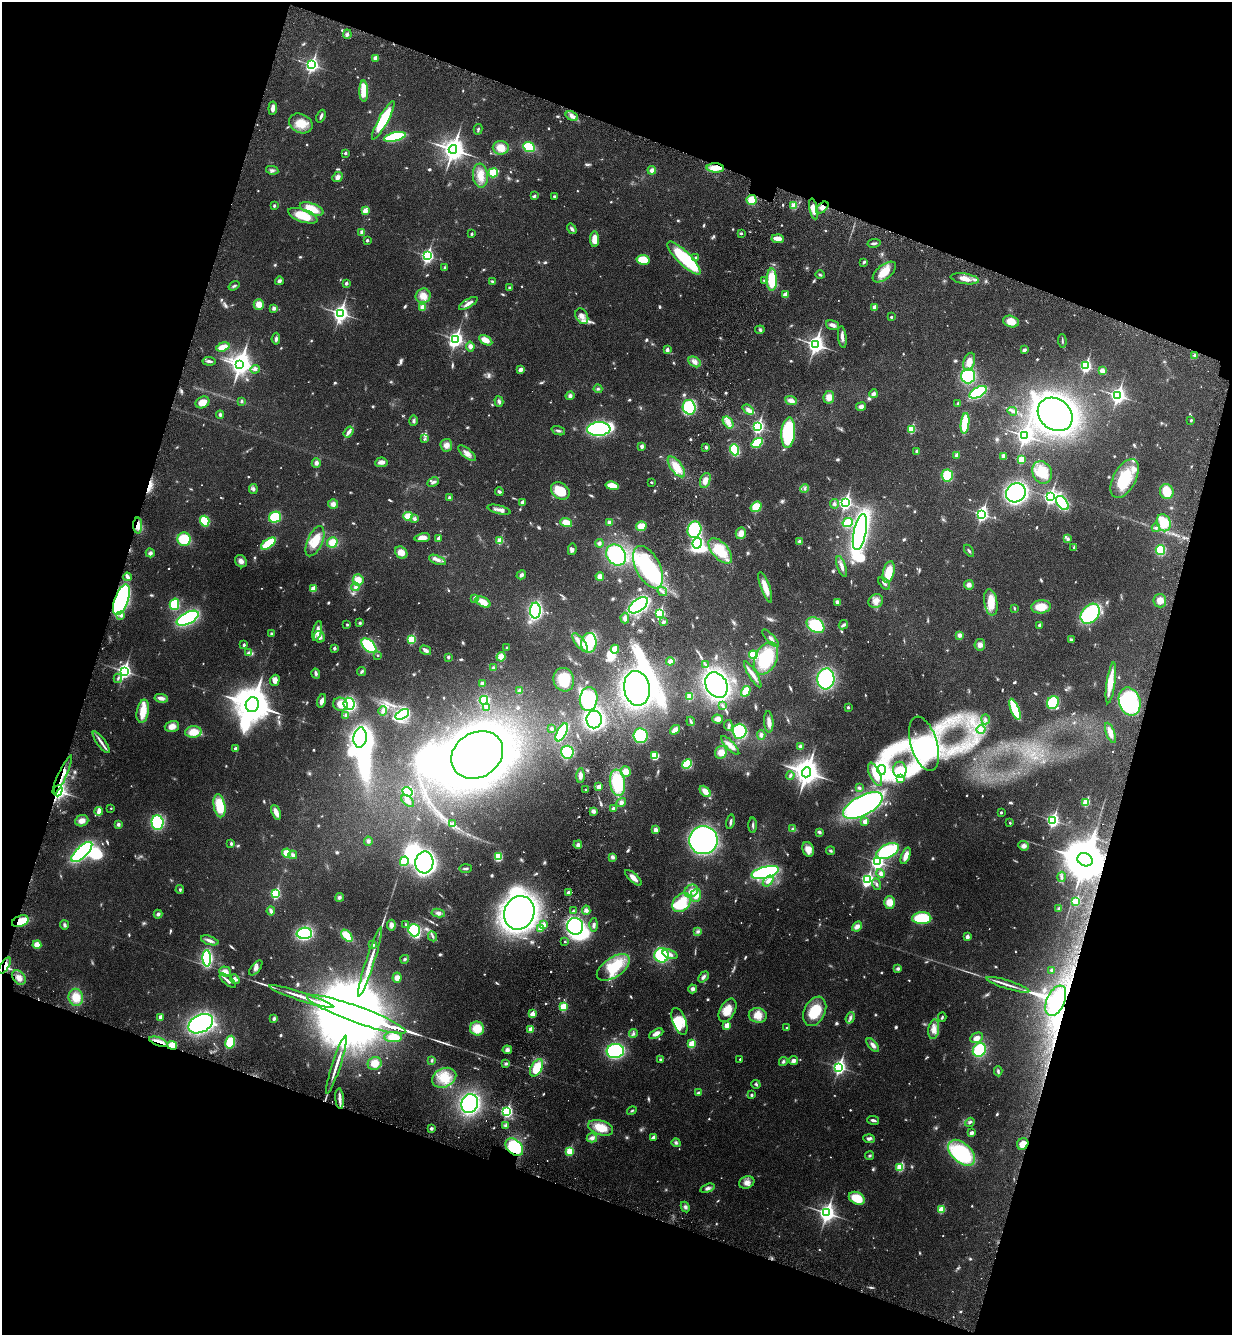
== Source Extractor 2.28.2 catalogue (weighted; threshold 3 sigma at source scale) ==
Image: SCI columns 223-5139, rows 77-5406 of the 5486 x 5479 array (HDU 1 of 3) = the unmasked area's bounding box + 8 px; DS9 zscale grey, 4 x 4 block average (1 PNG px = mean of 4 x 4 image px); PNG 1234 x 1337 px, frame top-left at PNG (2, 2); each listed source drawn as its Kron ellipse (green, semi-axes under 4 px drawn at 4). Shown black and unused: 37% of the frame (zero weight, under 3 of 6 exposures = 5% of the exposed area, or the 3 px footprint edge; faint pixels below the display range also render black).
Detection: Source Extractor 2.28.2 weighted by HDU 2 'WHT'. Background 0.0331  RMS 0.0029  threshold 0.012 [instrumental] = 3 sigma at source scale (4.09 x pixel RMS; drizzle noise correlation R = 1.36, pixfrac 0.8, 0.05/0.05 arcsec/px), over >= 5 px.
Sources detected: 1009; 29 too faint to see at this stretch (4 x 4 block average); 45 inside a brighter object's white glare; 4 cosmic-ray / hot-pixel residue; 2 long thin detections or spike segments (spike, bleed or trail) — neither listed nor drawn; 9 coinciding with a brighter row at this scale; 40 inside a brighter listed object's ellipse — not listed separately; of the other 880, all 500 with FLUX_AUTO >= 2.32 (the completeness limit of this list) listed and drawn (380 fainter detections not listed), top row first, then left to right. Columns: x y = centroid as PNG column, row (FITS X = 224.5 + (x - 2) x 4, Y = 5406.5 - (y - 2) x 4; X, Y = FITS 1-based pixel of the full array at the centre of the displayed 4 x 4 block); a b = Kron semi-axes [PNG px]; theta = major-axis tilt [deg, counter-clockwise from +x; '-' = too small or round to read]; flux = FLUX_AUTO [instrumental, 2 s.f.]
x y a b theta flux
347 34 5 3 - 3.9
376 58 3 3 - 12
312 65 3 3 - 430
364 91 10 4 -89 40
273 108 6 3 84 11
321 116 7 2 68 4.7
572 116 6 4 -22 6.7
383 120 22 5 61 79
301 123 12 9 -26 27
478 129 5 2 - 2.8
395 137 11 4 12 110
529 147 6 4 -24 56
501 148 8 6 -4 20
453 149 4 4 - 1600
345 153 2 2 - 7.1
715 168 9 4 -2 21
272 170 6 3 -11 4
652 170 4 4 - 6
493 173 5 4 - 41
480 176 12 7 -84 19
338 177 5 4 - 6.6
534 196 4 3 - 2.8
554 196 3 2 - 2.5
752 200 5 5 - 29
274 206 2 2 - 7.3
794 206 2 2 - 53
822 208 7 4 42 8.1
312 209 13 5 -21 37
814 209 10 3 -79 10
365 211 2 2 - 34
303 216 15 6 -19 46
572 229 5 3 - 4.1
362 232 4 4 - 6.1
472 234 2 2 - 6.7
741 234 2 2 - 2.9
595 239 8 4 -89 20
778 239 6 3 -5 19
367 240 2 2 - 7.9
874 243 6 2 10 3.6
427 256 3 2 - 320
684 258 22 6 -45 110
696 258 4 3 - 2.9
643 260 6 5 - 38
864 262 3 2 - 2.9
445 267 4 3 - 2.7
884 272 14 7 39 27
820 275 5 3 - 2.5
965 279 14 5 -9 14
772 280 11 5 -89 57
279 281 4 3 - 4.5
764 281 4 2 - 2.5
492 282 4 2 - 2.9
346 283 2 2 - 10
234 286 6 3 36 2.8
509 287 2 2 - 4.7
785 295 2 2 - 27
423 296 7 7 - 16
468 303 10 3 31 10
259 304 5 5 - 17
423 307 2 2 - 41
875 307 2 2 - 25
274 308 4 4 - 3.9
340 313 4 3 - 630
582 316 8 6 -62 12
891 317 2 2 - 4.9
1011 321 8 5 -15 23
832 325 7 4 -17 6.6
760 330 5 3 - 3
842 337 11 3 -84 7.5
276 339 6 3 83 4.3
456 339 4 3 - 510
486 340 7 4 -30 15
1062 341 7 2 -88 2.4
815 344 4 3 - 820
470 346 5 4 - 6
223 347 7 4 17 18
667 350 2 2 - 18
1024 350 4 3 - 4.7
1195 356 4 4 - 3.7
209 361 6 2 -6 5.1
695 362 7 5 -30 7.5
969 362 9 5 71 16
240 365 4 3 - 870
1086 366 3 2 - 260
255 369 4 4 - 4.8
520 370 4 3 - 8.7
1102 371 3 3 - 14
968 376 7 7 - 92
598 389 4 3 - 2.6
978 392 9 5 28 110
873 394 4 3 - 6.6
1118 395 3 3 - 600
570 396 4 4 - 4.2
829 397 6 5 - 13
241 401 2 2 - 4.7
499 401 5 4 - 4.5
791 401 6 4 -21 8.9
202 402 7 5 26 17
958 403 3 2 - 2.5
861 406 5 4 - 6.3
689 407 7 6 - 100
748 410 6 4 -41 5.9
1012 411 5 3 - 3.2
1055 414 19 15 -39 670
220 415 4 3 - 3.1
1191 420 2 2 - 4.9
413 421 5 3 - 3.9
728 422 7 4 -54 11
965 423 10 3 84 88
758 427 3 2 - 340
599 429 12 7 3 210
911 429 2 2 - 86
558 431 7 2 -20 3.4
348 432 6 3 54 7.4
788 433 15 7 85 130
1024 436 4 3 - 750
425 439 4 2 - 2.7
757 443 6 4 35 71
446 445 6 6 - 9.7
642 446 2 2 - 16
706 447 3 2 - 3.2
734 450 5 4 - 62
917 451 2 2 - 11
467 453 11 4 -39 10
957 455 2 2 - 19
1004 456 4 4 - 5.3
1021 460 2 2 - 54
381 462 6 4 6 7.5
316 463 4 4 - 5.4
676 467 12 5 -53 26
1042 472 11 9 -65 28
947 475 6 5 - 43
1125 478 21 11 62 74
705 480 8 5 69 11
433 482 6 3 28 3.7
651 482 2 2 - 2.4
612 486 6 3 -12 31
805 488 4 3 - 3.5
253 489 5 4 - 4
560 491 10 7 -38 43
499 492 4 3 - 3.9
1167 492 7 6 - 36
1016 493 10 9 - 360
449 497 3 3 - 2.6
1050 497 3 3 - 430
522 502 2 2 - 16
845 502 3 3 - 400
1062 503 8 5 -52 94
333 504 5 5 - 7.4
834 504 5 3 - 3.6
756 507 6 5 - 30
499 510 12 3 -14 7.8
982 514 3 3 - 410
408 516 4 4 - 27
275 517 6 5 - 60
415 519 2 2 - 11
205 521 5 4 - 69
609 522 4 4 - 5.2
566 523 6 4 -18 22
848 523 5 3 - 47
1164 523 9 6 -68 43
138 525 8 4 -89 16
641 526 5 4 - 22
1156 528 4 3 - 2.8
694 530 8 7 - 96
860 532 18 6 78 520
741 533 6 5 - 12
422 538 8 4 9 11
184 539 6 6 - 57
438 539 2 2 - 16
1068 539 2 2 - 8.6
315 541 16 7 66 35
500 541 2 2 - 54
799 541 4 4 - 3.4
332 542 5 5 - 22
599 543 4 4 - 4.2
697 543 5 4 - 110
268 544 8 3 36 80
1074 547 4 2 - 3.1
572 549 6 3 78 5.1
1160 550 5 4 - 54
720 551 15 8 -49 57
969 551 7 2 -56 3
150 553 4 4 - 3.8
401 553 7 5 -42 16
616 555 11 9 -50 140
437 560 9 3 -21 7.2
241 561 7 5 -50 7.8
842 566 11 3 -71 7.9
648 567 23 12 -63 140
889 572 11 5 75 34
521 575 5 3 - 5.4
600 576 4 4 - 11
127 577 4 4 - 4.3
358 580 5 5 - 18
884 583 7 2 -50 4.8
969 585 5 5 - 6.6
355 587 4 4 - 5
765 587 16 4 -70 21
313 589 2 2 - 44
662 591 5 2 - 3.3
475 598 2 2 - 10
121 600 16 7 70 300
876 601 8 6 35 12
1160 601 7 6 - 13
483 602 8 4 -30 17
838 602 4 4 - 5.3
991 602 13 6 -81 34
174 604 6 4 74 52
638 605 11 6 36 290
1041 607 10 6 6 28
1014 608 3 2 - 2.8
535 610 8 5 -90 240
660 613 3 2 - 210
1090 614 11 8 49 170
121 615 4 4 - 5.8
188 618 12 6 27 190
625 618 5 4 - 8.2
664 622 4 3 - 2.7
360 623 3 3 - 2.6
347 624 2 2 - 2.6
815 625 10 7 -36 81
843 625 5 4 - 3.7
1039 625 2 2 - 7.7
317 631 10 4 77 12
271 634 3 2 - 2.3
959 635 4 4 - 5.9
319 637 6 5 - 8.3
770 638 11 3 -47 6
411 639 2 2 - 110
1071 640 4 3 - 2.6
580 643 11 4 -53 13
589 643 10 7 83 59
244 645 2 2 - 7.2
980 645 6 5 - 7.3
369 646 9 5 -45 98
334 648 2 2 - 9.5
506 648 2 2 - 4.8
615 649 4 4 - 22
425 650 6 3 -32 5.7
248 653 4 3 - 3
378 655 2 2 - 3.1
753 655 4 4 - 38
448 657 2 2 - 8.4
501 657 4 4 - 18
766 658 17 11 66 93
670 661 4 4 - 7
706 664 3 2 - 2.4
493 668 4 4 - 3.4
124 671 3 3 - 490
361 671 4 3 - 2.8
316 673 5 3 - 5
753 674 15 3 -59 11
118 678 4 2 - 2.7
826 679 10 8 85 160
275 680 5 4 - 10
564 680 12 10 -74 46
1111 683 20 3 82 24
483 684 3 3 - 8.6
716 685 13 10 -60 480
637 688 17 13 -80 520
520 691 2 2 - 20
746 691 6 4 57 36
690 696 2 2 - 75
161 698 7 3 -10 8.2
589 699 12 8 81 90
484 700 4 3 - 79
322 701 7 3 72 8
1130 702 14 10 -75 140
1053 703 7 5 58 70
340 704 7 6 - 18
349 704 6 5 - 130
252 705 7 6 - 6100
723 706 4 2 - 2.3
487 707 2 2 - 24
848 707 2 2 - 6
1015 709 11 4 -69 73
143 711 12 6 80 30
383 711 5 3 - 3.9
402 714 7 4 29 160
346 715 4 3 - 2.6
594 719 9 7 89 390
718 719 5 4 - 7.9
985 719 5 3 - 3.5
691 721 5 2 - 3.7
769 722 11 4 -86 9.1
728 725 5 3 - 3.4
172 726 7 5 17 13
551 729 2 2 - 9.1
675 730 5 3 - 11
981 730 4 3 - 3.6
739 731 7 7 - 100
193 732 8 6 5 26
562 732 10 4 62 110
1110 733 10 3 -70 15
761 735 5 4 - 4.3
641 736 7 7 - 72
360 737 10 6 83 300
101 742 13 3 -54 8.2
924 744 28 13 -73 63
730 745 12 4 -47 11
800 746 3 3 - 2.5
235 748 3 3 - 3.8
567 752 6 6 - 65
721 752 6 5 - 15
477 755 27 22 33 1500
655 756 4 4 - 41
687 764 5 4 - 64
881 770 5 3 - 5.8
900 770 8 6 -88 11
626 771 5 5 - 13
806 772 5 4 - 1900
875 774 12 5 -66 14
62 775 21 3 65 100
580 775 7 4 89 8.3
790 775 4 3 - 2.7
901 779 2 2 - 33
617 783 13 7 -83 75
599 787 2 2 - 22
859 788 4 3 - 2.4
586 790 2 2 - 2.4
58 791 6 3 72 300
705 791 6 4 -47 14
407 792 5 4 - 65
408 801 7 4 -40 7.8
1086 802 2 2 - 73
621 803 5 4 - 5.2
863 805 21 9 28 440
219 806 12 5 -80 49
111 808 2 2 - 2.3
613 808 3 3 - 3
99 811 4 2 - 19
593 811 3 3 - 5.7
276 812 8 3 -68 14
1001 812 2 2 - 2.6
1053 820 3 2 - 350
82 821 7 5 21 12
157 822 7 6 - 130
730 822 7 2 79 3.9
865 822 2 2 - 21
453 823 2 2 - 6.4
1010 823 2 2 - 3.9
118 824 4 3 - 3.9
753 825 7 2 -89 3.3
793 829 4 3 - 3.1
656 830 4 3 - 8.9
819 832 4 3 - 3.8
703 840 14 14 - 440
368 841 4 4 - 3.9
231 844 3 3 - 3.3
578 845 4 3 - 4.6
1024 846 5 4 - 7.1
808 849 7 5 -70 16
830 851 4 3 - 2.6
888 851 12 6 25 110
82 852 13 5 43 200
286 853 4 4 - 21
293 855 4 4 - 4.3
906 856 9 3 69 14
498 857 3 3 - 49
612 857 4 3 - 5.2
1085 860 8 6 -27 9600
404 861 5 4 - 46
424 862 11 9 85 550
877 862 3 2 - 360
466 868 6 2 1 3.5
765 872 14 5 14 220
880 874 5 4 - 5.2
1062 877 5 2 - 2.9
633 878 10 3 -43 13
867 880 3 2 - 300
768 881 6 4 51 9.6
877 884 6 2 -73 2.9
180 890 4 3 - 2.5
691 891 7 6 - 11
568 892 2 2 - 9.3
275 894 3 2 - 160
696 895 7 5 73 16
339 897 4 4 - 4
1076 901 2 2 - 91
682 902 11 8 48 49
889 902 6 5 - 19
1059 909 4 3 - 3.4
586 910 4 4 - 5.5
271 911 4 2 - 7.4
573 911 2 2 - 4.8
438 913 7 3 -8 4.7
519 913 17 15 67 550
158 914 4 3 - 4
922 918 9 6 1 74
20 921 8 5 21 25
406 924 4 2 - 2.5
64 925 4 3 - 3.8
391 925 5 3 - 8.4
543 925 2 2 - 23
594 925 6 3 88 4.9
575 926 8 8 - 260
857 926 5 4 - 8.6
540 929 2 2 - 28
414 930 6 5 - 130
698 931 3 2 - 2.5
304 933 7 5 2 180
347 936 7 4 -49 30
433 936 5 2 - 3
967 937 2 2 - 18
210 940 9 3 -18 7.3
565 942 2 2 - 3.7
373 944 4 2 - 4.6
37 945 4 4 - 15
670 954 8 4 -20 7
662 955 7 7 - 93
207 958 8 4 -88 150
405 959 4 3 - 2.6
370 962 36 2 72 28
5 966 9 2 56 8.4
613 967 19 10 34 66
256 968 9 4 51 7.5
898 969 4 4 - 3.6
1051 970 2 2 - 6.2
225 971 6 5 - 9.7
703 977 6 3 48 4.8
19 978 8 6 -53 11
397 978 5 4 - 8.5
235 979 5 4 - 7.8
228 981 10 2 -40 9
1008 985 22 2 -18 11
693 989 4 4 - 4.9
301 996 34 2 -18 27
76 997 8 7 - 25
1056 1001 16 9 66 62
563 1007 2 2 - 91
727 1010 12 7 60 24
815 1011 15 10 64 50
356 1014 52 8 -20 92000
532 1014 2 2 - 36
758 1015 9 7 -9 18
160 1017 2 2 - 18
942 1017 4 2 - 2.5
850 1018 6 3 69 4.1
274 1019 2 2 - 13
679 1021 14 6 -70 27
201 1024 13 8 27 290
727 1025 2 2 - 39
477 1028 7 7 - 31
786 1028 2 2 - 3.4
531 1029 2 2 - 42
934 1029 10 5 82 14
633 1034 4 3 - 3.2
656 1034 8 3 28 9.2
393 1037 9 5 -3 25
977 1038 7 5 25 11
158 1042 9 3 -21 10
230 1042 6 4 78 44
691 1044 2 2 - 79
172 1045 5 4 - 14
873 1045 8 4 -48 6.8
507 1050 4 4 - 6.1
979 1050 7 6 - 74
615 1051 9 7 6 160
660 1059 2 2 - 3.6
740 1059 2 2 - 3.6
432 1060 4 3 - 2.3
783 1061 4 3 - 3.5
794 1061 4 4 - 6.2
375 1063 7 6 - 16
506 1064 4 3 - 3
336 1065 30 2 72 20
839 1067 3 3 - 440
537 1068 9 5 61 40
998 1071 5 2 - 2.9
444 1078 12 9 25 31
756 1084 4 3 - 2.9
698 1093 3 2 - 4.5
752 1095 2 2 - 6.3
340 1099 10 3 -86 8.1
470 1104 10 8 71 280
506 1111 3 2 - 160
632 1111 5 2 - 2.4
873 1120 6 2 -14 4.7
970 1122 5 3 - 3.4
506 1126 4 3 - 5
431 1128 4 3 - 3.2
601 1128 13 7 -18 32
971 1133 3 2 - 7.5
653 1137 3 2 - 4.3
592 1138 5 4 - 5.4
869 1139 6 3 -4 4.5
676 1143 4 3 - 3.4
1023 1144 6 5 - 17
514 1147 10 7 -45 88
569 1151 2 2 - 83
961 1153 16 10 -43 140
870 1156 4 3 - 2.6
900 1167 2 2 - 100
747 1182 8 6 20 11
708 1188 7 3 18 5.3
857 1198 8 6 -26 42
685 1207 5 4 - 4.2
941 1210 2 2 - 60
827 1213 4 3 - 770
Overlapping masked pixels (flux is a lower limit): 12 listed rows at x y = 715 168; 822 208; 138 525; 121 600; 62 775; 58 791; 1085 860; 20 921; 5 966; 158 1042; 172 1045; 514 1147
Diffuse or blended objects may show on this block-average render without a row.